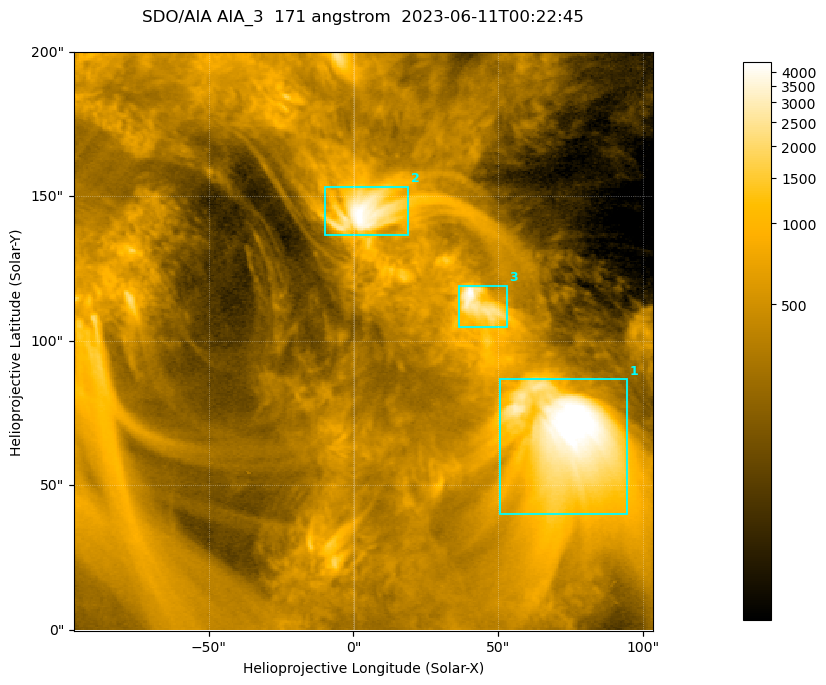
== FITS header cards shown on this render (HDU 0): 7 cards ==
TELESCOP= 'SDO/AIA '           / For AIA: SDO/AIA
INSTRUME= 'AIA_3   '           / For AIA: AIA_ATA1, AIA_ATA2, AIA_ATA3 or AIA_AT
WAVELNTH=                  171 / [angstrom] Wavelength
WAVEUNIT= 'angstrom'           / Wavelength unit: angstrom
DATE-OBS= '2023-06-11T00:22:45.350' / [ISO] Date when observation started; ISO 8
CTYPE1  = 'HPLN-TAN'           / CTYPE1; Typically HPLN
CTYPE2  = 'HPLT-TAN'           / CTYPE2; Typically HPLT

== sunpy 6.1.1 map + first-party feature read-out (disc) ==
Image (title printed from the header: SDO/AIA AIA_3  171 angstrom  2023-06-11T00:22:45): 334 x 334 px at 0.599 arcsec/px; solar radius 945 arcsec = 1577 px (partial field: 1.4% of the solar disc is inside the frame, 100% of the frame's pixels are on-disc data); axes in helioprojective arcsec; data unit not stated in the header (colour bar unlabelled)
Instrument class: DISC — disc imager (sunpy class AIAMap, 171 A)
Bright regions (active regions / flare kernels): reference = the on-disc median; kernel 3 px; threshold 5 sigma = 1099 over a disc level ~362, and >= 1.15x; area >= 111 px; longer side >= 4 px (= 2.4 arcsec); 3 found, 3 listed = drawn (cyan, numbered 1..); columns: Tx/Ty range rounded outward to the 2 arcsec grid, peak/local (2 s.f.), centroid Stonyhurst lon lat
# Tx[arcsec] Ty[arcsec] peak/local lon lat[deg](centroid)
1 50..96 40..88 15 +4 +4
2 -10..20 136..154 12 +0 +9
3 36..54 104..120 12 +3 +7